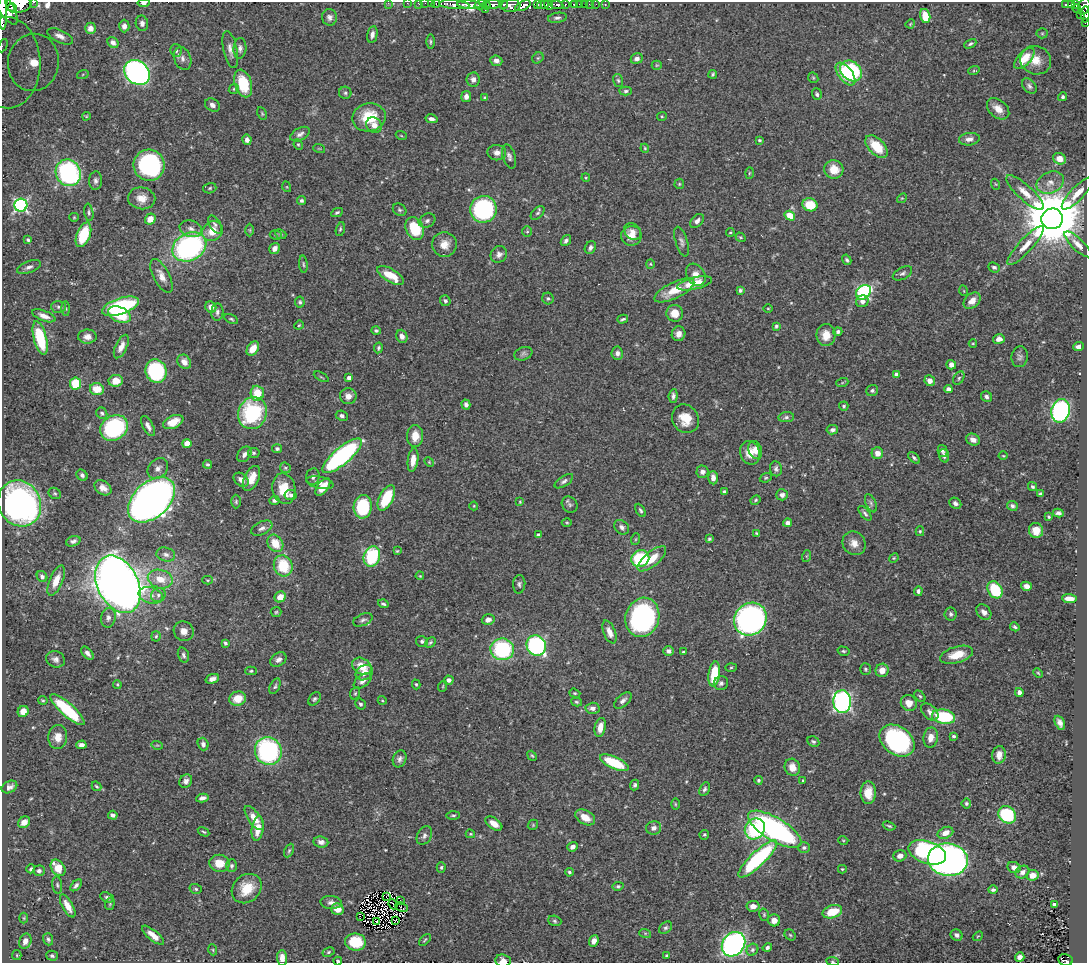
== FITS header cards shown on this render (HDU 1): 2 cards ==
NAXIS1  =                 1085
NAXIS2  =                  961

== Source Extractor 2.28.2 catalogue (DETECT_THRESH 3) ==
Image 1085 x 961 px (HDU 1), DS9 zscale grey, 1 PNG px = 1 image px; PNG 1089 x 965 px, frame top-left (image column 1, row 961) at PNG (2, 2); each listed source drawn as its Kron ellipse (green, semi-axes under 4 px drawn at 4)
Background 0.409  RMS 0.017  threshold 0.0505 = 3 sigma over >= 5 px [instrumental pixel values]
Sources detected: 527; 4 with non-positive FLUX_AUTO (blend fragments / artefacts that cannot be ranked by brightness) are neither listed nor drawn; of the other 523, the 500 brightest by FLUX_AUTO listed and drawn (23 fainter detections omitted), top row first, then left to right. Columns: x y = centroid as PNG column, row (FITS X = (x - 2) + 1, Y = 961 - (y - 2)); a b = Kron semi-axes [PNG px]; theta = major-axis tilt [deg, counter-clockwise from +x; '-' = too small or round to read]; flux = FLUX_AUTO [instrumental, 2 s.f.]
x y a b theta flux
34 2 3 2 - 15
144 3 6 4 8 5.5
388 3 2 2 - 5.4
407 3 2 2 - 7
419 3 3 3 - 19
425 3 2 2 - 3.1
431 3 3 2 - 7.5
19 4 13 8 7 950
436 4 4 3 - 18
503 4 4 3 - 150
537 4 2 2 - 41
548 4 6 4 -65 160
565 4 3 3 - 22
574 4 4 3 - 43
579 4 2 2 - 3.8
584 4 2 2 - 4.2
589 4 2 2 - 2.9
596 4 2 2 - 3.5
1065 4 3 3 - 5.1
454 5 15 4 -5 430
469 5 12 4 -4 590
481 5 6 4 14 72
486 5 4 2 - 41
493 5 8 4 4 260
543 5 6 4 6 250
557 5 6 4 -9 89
605 5 3 3 - 1.9
1071 5 3 3 - 25
1076 5 3 3 - 84
5 6 21 7 -58 860
511 6 9 6 4 300
523 6 8 4 25 250
1084 6 9 5 67 280
12 8 4 3 - 90
485 9 3 3 - 52
1077 9 4 3 - 36
3 12 18 3 -88 660
1081 14 3 2 - 11
1085 14 8 3 89 15
925 16 7 5 -76 21
329 17 8 7 - 4.3
557 18 9 5 9 3.1
142 23 8 6 -79 5.4
1085 23 3 2 - 2.2
910 24 5 3 - 1.1
124 26 6 5 - 6.7
90 28 6 5 - 6.1
1042 33 5 5 - 1.6
372 34 8 5 79 4.7
60 36 14 6 -25 7.5
113 42 6 5 - 4.1
430 42 7 3 -90 1.7
970 44 6 4 27 2.1
3 46 7 4 65 5.8
240 48 10 6 86 4.6
230 49 19 7 -78 7.4
176 51 6 5 - 2.7
183 58 12 8 -68 6.2
538 58 6 5 - 1.8
1024 58 13 6 47 20
637 59 6 5 - 4.2
1036 60 16 14 -22 17
496 61 6 5 - 5.1
7 62 46 33 -88 81
33 62 28 25 83 130
657 65 5 4 - 1.3
974 70 6 4 19 1.5
851 71 12 9 -41 94
137 72 14 11 -40 370
83 74 6 4 19 1.7
713 74 4 3 - 1.9
846 74 13 7 -52 44
813 78 5 4 - 1.5
473 79 7 6 - 5.7
618 80 6 5 - 2
243 83 14 8 -73 38
1029 86 9 6 -50 3.4
234 89 5 4 - 1.6
626 91 6 4 2 2.4
345 93 6 6 - 2.5
817 94 6 5 - 2.4
466 97 5 5 - 5.8
1063 97 4 4 - 2.3
485 98 4 3 - 2.3
212 105 8 6 -33 4.8
998 109 13 8 -41 11
262 114 7 4 -64 1.5
86 116 4 4 - 1.1
662 116 5 4 - 1.3
369 117 16 14 12 39
432 119 6 4 -13 4
374 125 8 7 - 7.7
300 134 10 6 29 4.8
401 135 5 3 - 1.1
969 139 10 6 7 6.2
247 140 5 4 - 5
759 140 3 3 - 1.5
298 145 5 4 - 1.5
876 147 14 7 -45 29
319 148 6 3 -19 1.1
645 148 4 4 - 1.3
497 153 9 7 -2 6.3
509 156 12 6 -72 3.7
1059 159 6 5 - 11
149 165 15 15 - 160
834 169 9 9 - 15
68 173 13 12 - 190
749 173 5 3 - 1.2
586 178 4 4 - 1.1
95 181 9 6 86 3.8
1050 183 14 10 24 11
679 184 5 5 - 1.4
995 184 5 3 - 1.2
287 187 5 3 - 0.99
210 188 7 5 18 1.9
1025 193 24 7 -42 14
1078 193 21 6 46 11
142 198 14 11 -7 13
902 198 5 4 - 1.2
301 200 4 4 - 2.6
21 205 6 6 - 220
810 205 7 6 - 27
483 209 13 13 - 170
400 210 7 5 -33 2.2
89 212 9 4 -82 2.4
337 212 6 3 26 2.1
538 213 8 5 46 2.6
790 216 5 4 - 22
74 217 5 4 - 1.3
150 219 5 5 - 12
1052 219 11 10 - 10000
427 221 8 6 27 3.6
697 221 8 5 45 5.2
215 224 10 5 -57 2.7
191 229 11 8 -17 6.1
340 229 7 4 76 1.8
415 229 12 8 -65 46
250 230 6 4 -89 1.4
213 231 11 9 41 18
633 231 9 7 -47 5.3
527 232 5 5 - 1.7
730 232 4 3 - 1.2
281 234 6 4 -23 1.8
83 235 13 6 69 52
276 235 6 4 -13 1.7
631 236 10 10 - 11
740 237 5 4 - 1.4
28 240 3 3 - 1.8
566 241 6 4 52 3.2
681 242 15 6 -72 4.6
444 244 12 12 - 13
1078 244 18 6 -44 7.9
1026 245 25 7 47 14
189 247 18 13 28 220
274 248 6 5 - 5.6
590 248 7 5 63 3.6
499 254 9 7 44 4.8
847 260 5 3 - 2.2
303 264 8 3 -85 1.7
650 264 4 4 - 1.3
29 267 12 5 21 4.5
994 267 6 4 -22 2.2
902 273 10 6 28 3.6
391 275 15 6 -31 28
696 275 12 9 -58 10
161 276 18 8 -63 10
694 283 18 6 13 28
674 290 22 8 26 24
740 290 4 4 - 2.1
964 291 5 3 - 0.98
863 292 8 6 42 170
548 298 6 5 - 1.8
445 301 5 5 - 2.7
862 301 6 6 - 4.7
972 301 9 7 42 9.6
300 302 5 5 - 2.1
120 306 19 8 19 140
58 307 7 6 - 3
211 307 6 5 - 7.1
66 308 7 3 -88 1.6
768 308 5 3 - 1
217 312 8 6 86 3.4
675 313 8 8 - 14
120 315 12 7 -24 39
44 316 12 5 -21 8.2
231 319 7 4 -27 1.8
623 319 5 3 - 1.8
299 325 5 4 - 1.3
776 326 4 3 - 1.9
376 331 4 4 - 1.9
838 332 4 4 - 2.8
678 334 7 6 - 6.9
826 335 11 9 89 13
402 336 7 5 -70 5.2
87 337 9 7 2 6.9
40 338 17 6 -75 63
999 339 6 5 - 6.8
973 343 4 3 - 1
121 347 12 5 65 8.7
1078 347 5 4 - 4.7
378 348 5 4 - 2.1
253 349 8 5 56 13
617 353 6 5 - 4.1
523 354 9 6 21 3.1
1020 357 10 8 82 3.9
184 362 8 6 -52 7.8
951 365 5 4 - 6.5
156 371 12 10 -72 86
897 375 4 4 - 9.9
321 377 8 3 -28 1.3
349 378 4 4 - 5.5
959 378 7 5 60 2.2
116 381 7 6 - 13
930 381 5 5 - 7
75 383 6 5 - 40
842 383 6 4 19 1.5
97 389 7 6 - 18
948 389 4 4 - 5
872 390 6 5 - 2.5
257 393 7 6 - 24
348 396 8 8 - 7.3
673 396 7 4 84 3.4
986 397 6 5 - 3.3
466 404 5 4 - 3.8
844 406 5 4 - 1.8
1061 411 12 9 77 240
102 413 6 5 - 2.5
253 413 16 14 67 120
342 416 6 5 - 2.9
786 417 8 5 7 2.8
685 419 15 13 -56 20
173 422 11 6 24 14
148 426 11 5 -61 5.7
114 428 15 12 35 140
832 430 6 4 10 3.4
415 436 11 8 88 16
973 440 7 5 -27 6.8
187 443 4 4 - 17
277 449 5 4 - 2.5
755 450 9 6 -70 8.9
942 451 6 4 -75 2.6
254 453 6 5 - 2
750 453 12 10 -69 14
877 453 6 6 - 9.1
244 454 8 6 52 4.7
342 456 25 8 41 230
944 456 7 5 -71 3.3
1003 456 4 3 - 1
914 458 7 4 -45 2.3
413 460 12 5 82 11
429 462 5 4 - 1.3
207 464 4 4 - 1.8
158 468 11 9 46 6.4
285 468 6 5 - 1.7
776 469 7 6 - 3.3
702 472 6 6 - 4.9
82 475 6 5 - 3.1
313 477 8 6 79 3.8
251 478 13 7 64 17
713 478 7 5 -86 6.5
766 478 6 4 21 1.6
241 480 8 6 -39 6.1
564 481 10 5 33 3.2
320 483 14 6 -12 7
323 487 10 5 52 17
1032 487 5 4 - 2.1
103 488 9 6 -35 8
284 489 15 11 -79 27
724 492 4 3 - 2.4
55 493 6 5 - 2
1040 494 3 3 - 2.1
291 495 6 5 - 3.7
782 495 6 5 - 3.9
386 498 14 7 63 44
152 500 27 17 42 1000
274 500 5 4 - 3
756 500 5 3 - 1.5
236 502 7 5 90 2
520 502 4 3 - 1.1
20 503 23 21 -61 430
871 503 10 5 -66 2.9
955 503 6 5 - 3.3
570 505 8 7 - 3.3
474 506 4 4 - 1.1
1012 506 5 5 - 2.9
363 507 12 9 86 82
640 510 7 4 -61 2.1
865 513 9 4 -49 2.8
1058 513 5 4 - 3.3
1049 517 3 3 - 1.4
567 523 5 3 - 1.3
788 523 4 4 - 4.5
622 527 8 6 -44 3.9
262 528 11 6 26 4.8
920 531 5 4 - 1.4
1036 531 7 7 - 12
756 533 4 3 - 1.2
538 535 4 3 - 2.5
636 539 6 4 71 1.4
709 539 4 4 - 2
73 541 7 5 19 3.4
275 543 9 7 -55 22
854 543 12 11 - 10
397 551 3 3 - 1.2
166 555 9 7 -15 4.6
372 556 10 8 69 80
807 556 6 4 71 1.3
640 558 9 8 - 69
894 558 5 4 - 1.2
652 559 17 7 40 20
283 566 11 9 -66 42
420 576 4 3 - 0.99
42 577 6 5 - 3.9
160 579 12 9 -15 19
208 580 5 4 - 1.3
56 581 16 6 67 15
118 584 30 20 -64 1600
519 584 9 6 86 3
1026 586 5 4 - 5.1
995 590 9 7 -59 52
918 591 5 4 - 3.1
151 595 12 8 -15 8.9
158 595 7 6 - 4
280 597 6 5 - 12
1069 599 7 4 -3 11
383 604 5 3 - 2.2
276 612 5 5 - 1.8
984 612 8 6 -48 6.7
951 614 6 6 - 3
642 617 20 16 73 230
108 618 10 7 82 5.1
750 619 17 15 47 370
363 620 10 6 22 3.3
488 620 6 5 - 6.1
1015 627 5 3 - 1.9
184 631 10 9 - 9.1
610 632 12 6 -67 8.8
156 636 5 4 - 1.7
422 641 6 5 - 2.7
430 642 6 4 44 1.9
225 643 4 3 - 2.2
536 646 10 9 - 210
502 649 11 11 - 130
669 651 5 5 - 4.1
843 651 6 4 -15 1.8
683 652 3 3 - 1.2
87 653 7 4 -48 4.4
183 655 8 5 -71 3
957 655 17 8 16 20
55 659 9 8 - 5
278 660 9 6 33 4.8
362 666 10 7 -33 19
731 667 5 3 - 1.3
865 669 6 5 - 2
882 670 7 6 - 9.6
251 671 5 4 - 1.8
364 673 9 7 32 8.9
1038 673 5 3 - 1.2
714 674 12 5 82 43
212 679 7 4 19 4.7
449 680 5 4 - 4.2
363 681 10 5 37 4.9
721 683 7 7 - 3.6
117 684 4 4 - 1.3
416 684 5 4 - 1.7
275 686 8 5 65 2.4
443 686 6 3 72 1.3
355 693 6 5 - 1.7
575 693 5 4 - 1.6
1019 693 4 4 - 4.3
920 696 7 4 -49 1.8
238 699 8 7 - 19
314 699 7 5 48 2.4
43 700 5 3 - 1.4
382 700 4 3 - 0.99
623 701 10 5 41 4.4
577 702 6 4 -16 1.7
842 702 11 8 -88 370
909 703 8 7 - 11
360 704 6 5 - 2.2
592 708 7 5 2 5.8
67 710 22 6 -42 66
23 711 6 5 - 8.7
930 712 10 6 -44 4.8
944 717 12 7 -9 67
1060 723 7 4 -64 5
600 727 10 5 78 11
954 736 4 3 - 1.9
58 737 12 9 88 11
931 737 10 7 80 9.3
897 741 19 14 -36 190
813 742 6 5 - 2.4
203 744 6 5 - 4.6
81 745 5 4 - 5
157 745 6 3 -17 1.2
268 751 14 13 - 180
999 755 9 6 83 8.5
532 756 5 3 - 1.3
400 759 8 6 70 4.1
614 763 15 6 -24 54
792 767 8 7 - 11
758 780 4 4 - 1.8
803 780 4 3 - 1.4
186 781 7 6 - 4.6
635 785 5 4 - 2.4
97 786 5 3 - 1.5
9 787 8 5 27 5.1
705 789 7 5 63 2.7
868 793 11 7 -90 15
202 798 6 4 12 4.9
966 803 5 5 - 1.8
675 804 5 3 - 1.3
113 815 5 4 - 3.5
453 815 7 3 0 1.7
1007 815 9 8 - 74
585 817 11 7 -29 14
254 818 14 6 -54 12
24 822 6 5 - 7.9
494 823 9 5 -34 11
533 825 5 4 - 1.4
889 826 6 3 -21 1.6
258 828 12 6 81 17
654 828 7 6 - 5.2
755 829 11 9 51 79
775 829 30 11 -31 270
204 832 6 3 -29 1.7
945 833 8 5 24 8.9
470 834 5 4 - 1.3
704 835 5 4 - 1.7
424 836 10 7 60 4.3
843 840 5 3 - 0.98
321 842 7 5 -6 5.1
573 847 5 4 - 4.9
804 848 6 5 - 2.7
289 851 7 4 63 1.9
927 852 19 11 -19 180
900 856 6 5 - 6
758 859 26 7 44 130
948 860 20 16 -8 590
219 863 10 8 -8 16
232 866 6 5 - 2.8
441 867 5 4 - 1.9
58 868 9 6 -55 22
1014 868 7 5 -27 6.1
31 869 4 3 - 2
842 869 4 3 - 1.2
39 871 6 5 - 3.4
569 872 4 3 - 2
1022 872 7 6 - 5.1
1032 875 6 5 - 9.9
57 885 8 5 -83 2.4
76 885 7 4 46 3.2
618 886 5 4 - 2
196 889 6 5 - 1.9
247 889 16 13 43 25
993 890 5 4 - 2.4
386 896 3 2 - 1.6
107 897 7 5 -25 2.6
401 901 2 2 - 1.2
331 902 10 6 -3 5.1
110 904 6 4 72 1.7
393 904 5 2 - 1.2
1054 904 4 3 - 2.1
68 906 13 5 -61 12
753 906 6 5 - 7.7
401 907 6 2 -26 1.2
337 909 6 5 - 12
832 912 10 6 18 28
764 915 6 4 -76 1.6
360 916 2 2 - 1400
24 918 5 3 - 1.1
395 920 3 2 - 1.5
774 920 6 6 - 8.7
377 921 3 2 - 1.3
555 921 7 5 -18 2.1
666 928 7 5 38 2.4
645 933 6 4 -18 1.5
153 935 13 5 -40 11
790 935 6 5 - 1.8
957 935 6 5 - 4.1
978 936 5 4 - 1.4
48 939 6 5 - 2.3
425 940 7 3 45 1.4
25 941 8 6 68 6.4
594 941 6 4 67 6.7
355 942 10 8 -6 36
733 944 13 11 52 380
767 947 5 4 - 2.8
213 950 5 3 - 1.3
752 950 6 5 - 2.7
328 952 6 4 28 1.8
17 955 5 4 - 1.1
52 956 6 5 - 2.6
667 956 4 3 - 1.7
1020 957 4 4 - 6.7
282 958 8 5 -86 10
1065 960 7 6 - 76
338 961 4 4 - 2
503 961 8 6 -6 7.1
832 961 6 4 -7 1.4
At the frame edge (FLAGS 8, measured only in part): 22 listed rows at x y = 34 2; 144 3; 388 3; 407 3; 419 3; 425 3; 431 3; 19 4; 436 4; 454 5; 5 6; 1084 6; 3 12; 1085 14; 1085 23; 3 46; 7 62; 282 958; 1065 960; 338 961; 503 961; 832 961
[23 fainter detections neither listed nor drawn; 4 non-positive-flux detections neither listed nor drawn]